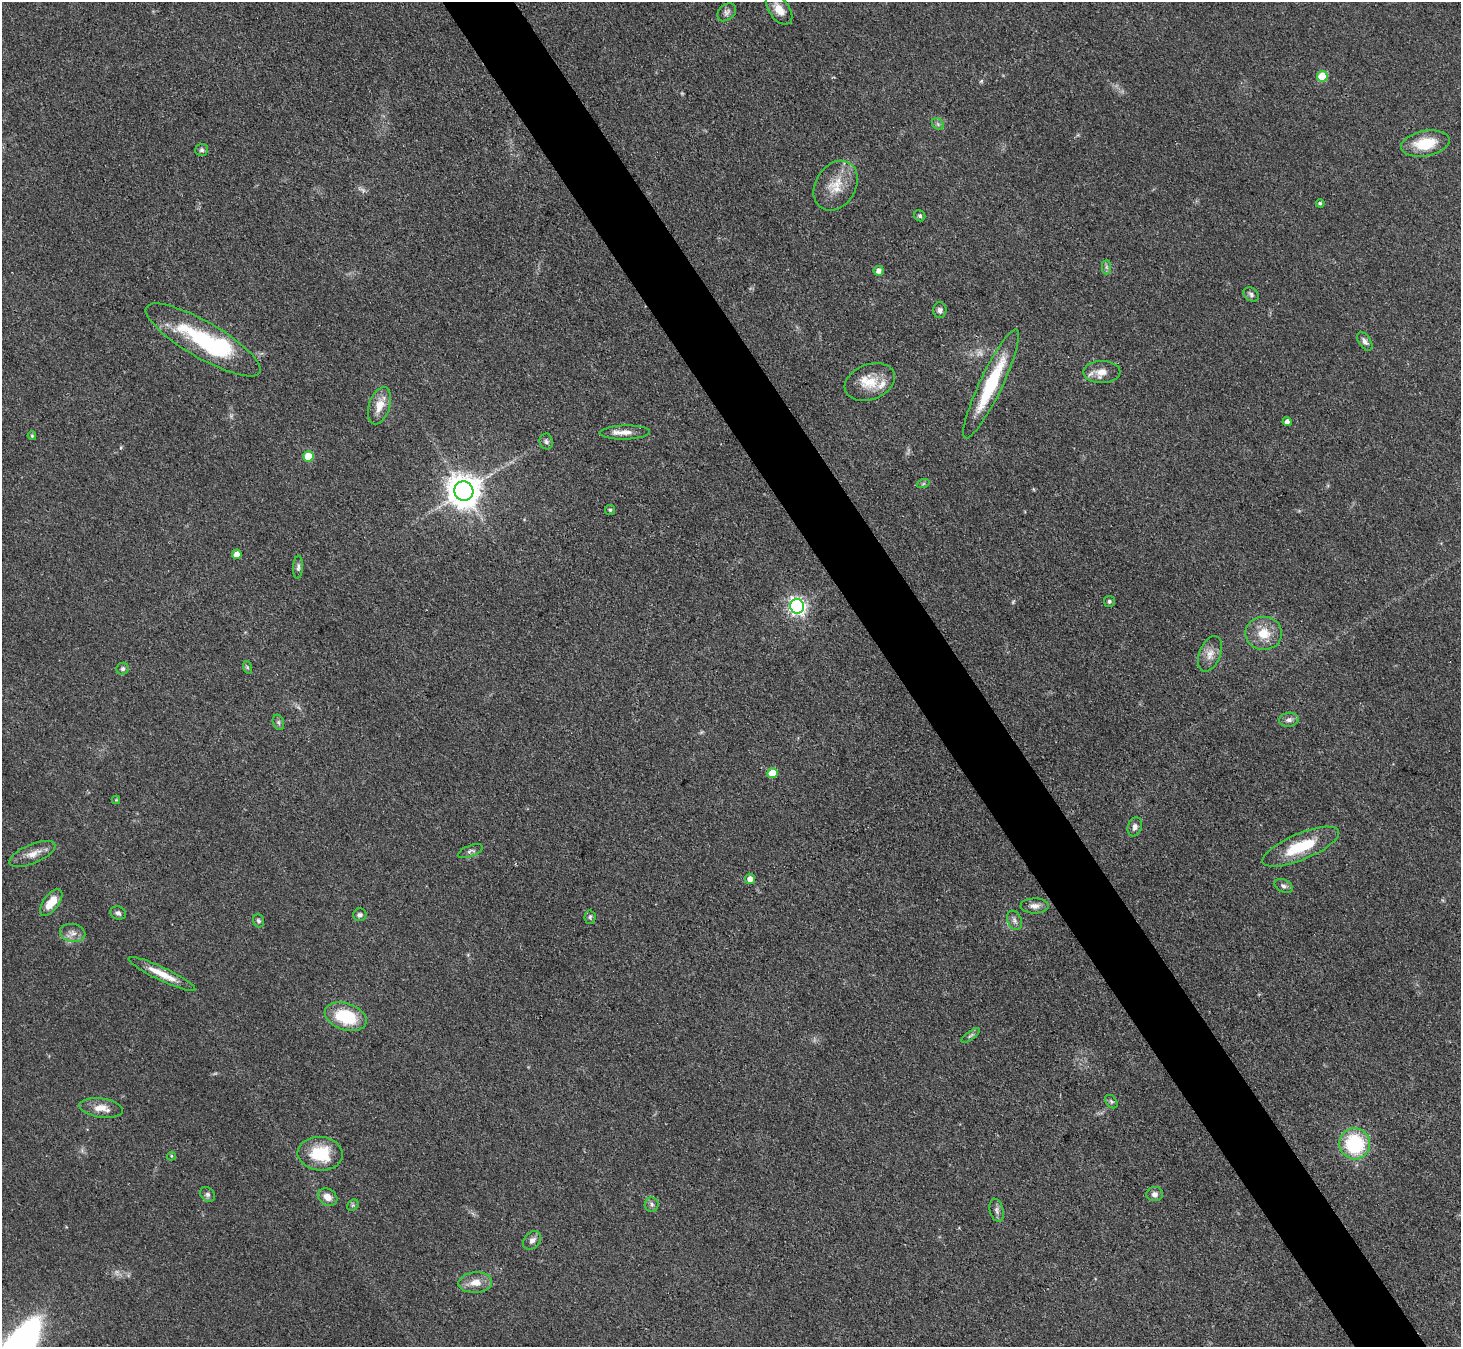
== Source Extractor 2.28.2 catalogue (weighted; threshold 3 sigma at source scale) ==
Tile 6 of 4 x 4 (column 2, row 2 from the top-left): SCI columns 1462-2920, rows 2985-4329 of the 5841 x 5833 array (HDU 1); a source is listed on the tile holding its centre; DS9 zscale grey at full resolution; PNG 1463 x 1349 px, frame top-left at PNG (2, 2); each listed source drawn as its Kron ellipse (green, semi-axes under 4 px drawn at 4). Shown black and unused: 5% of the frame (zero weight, under 3 of 4 exposures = <1% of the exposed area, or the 3 px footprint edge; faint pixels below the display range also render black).
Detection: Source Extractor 2.28.2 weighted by HDU 2 'WHT'; one run over the whole footprint, this tile lists its part. Background 0.0668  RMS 0.0054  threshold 0.0244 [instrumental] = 3 sigma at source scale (4.5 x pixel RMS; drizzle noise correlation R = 1.50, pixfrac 1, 0.05/0.05 arcsec/px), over >= 5 px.
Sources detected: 75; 4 too faint to see at this stretch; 1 inside a brighter object's white glare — neither listed nor drawn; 1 inside a brighter listed object's ellipse — not listed separately; the other 69 listed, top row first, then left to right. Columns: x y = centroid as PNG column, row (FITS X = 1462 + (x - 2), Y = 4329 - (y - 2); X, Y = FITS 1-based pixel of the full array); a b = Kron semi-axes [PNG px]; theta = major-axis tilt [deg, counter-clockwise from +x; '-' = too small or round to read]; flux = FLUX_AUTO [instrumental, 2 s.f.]
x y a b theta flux
779 9 17 10 -53 6.4
727 12 10 7 41 2.1
1322 76 5 5 - 17
938 124 6 5 - 1.3
1425 144 24 12 10 17
202 150 6 6 - 1.2
836 186 26 20 58 13
1320 203 4 4 - 0.95
920 216 6 5 - 1.1
1106 267 7 4 -89 1.2
879 271 5 5 - 2.7
1251 294 8 6 -34 1.5
940 310 8 6 88 1.8
203 340 66 18 -30 52
1365 341 10 6 -55 2.2
1102 372 18 11 0 6.4
870 382 26 17 21 13
991 384 60 11 65 39
379 406 19 10 72 7.7
1287 421 4 4 - 2.3
625 432 25 7 2 5.4
32 436 4 3 - 0.73
546 441 8 6 -81 1.4
308 456 5 5 - 14
923 484 6 4 19 0.75
464 491 9 9 - 1100
610 510 5 5 - 0.88
237 554 5 4 - 5.2
298 567 11 5 86 1.5
1109 601 5 5 - 1.1
797 606 7 7 - 200
1264 633 18 16 0 11
1210 654 19 10 68 5.4
247 667 6 4 -72 0.75
123 669 6 5 - 1.7
1289 720 10 7 5 2.3
278 722 8 5 -72 1.3
772 773 5 5 - 10
116 800 4 4 - 0.47
1135 827 10 7 71 2.2
1301 847 41 13 23 24
470 851 13 5 22 1.9
32 854 25 9 23 6.1
750 879 5 5 - 3.7
1284 886 9 6 -26 1.9
51 902 15 7 53 9.2
1035 906 14 7 1 3.7
118 913 8 6 -20 1.5
360 915 6 6 - 1.4
590 917 7 5 87 0.99
1014 920 10 7 -68 2.2
258 921 6 5 - 1.3
73 933 13 9 -12 3.6
162 974 37 6 -26 9.5
346 1017 21 13 -19 26
970 1036 11 4 36 1.2
1111 1102 7 5 -49 1.1
101 1108 22 9 -8 7.1
1355 1144 16 15 - 41
320 1154 22 17 -5 22
171 1156 4 4 - 0.55
207 1194 8 6 -45 1.6
1155 1194 8 7 - 2.3
328 1197 10 8 -32 4.8
652 1204 7 7 - 1.5
353 1205 6 5 - 0.89
997 1210 12 7 -76 2.2
532 1240 10 7 49 2.5
475 1282 17 10 3 6.6
Overlapping masked pixels (flux is a lower limit): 1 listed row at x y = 991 384